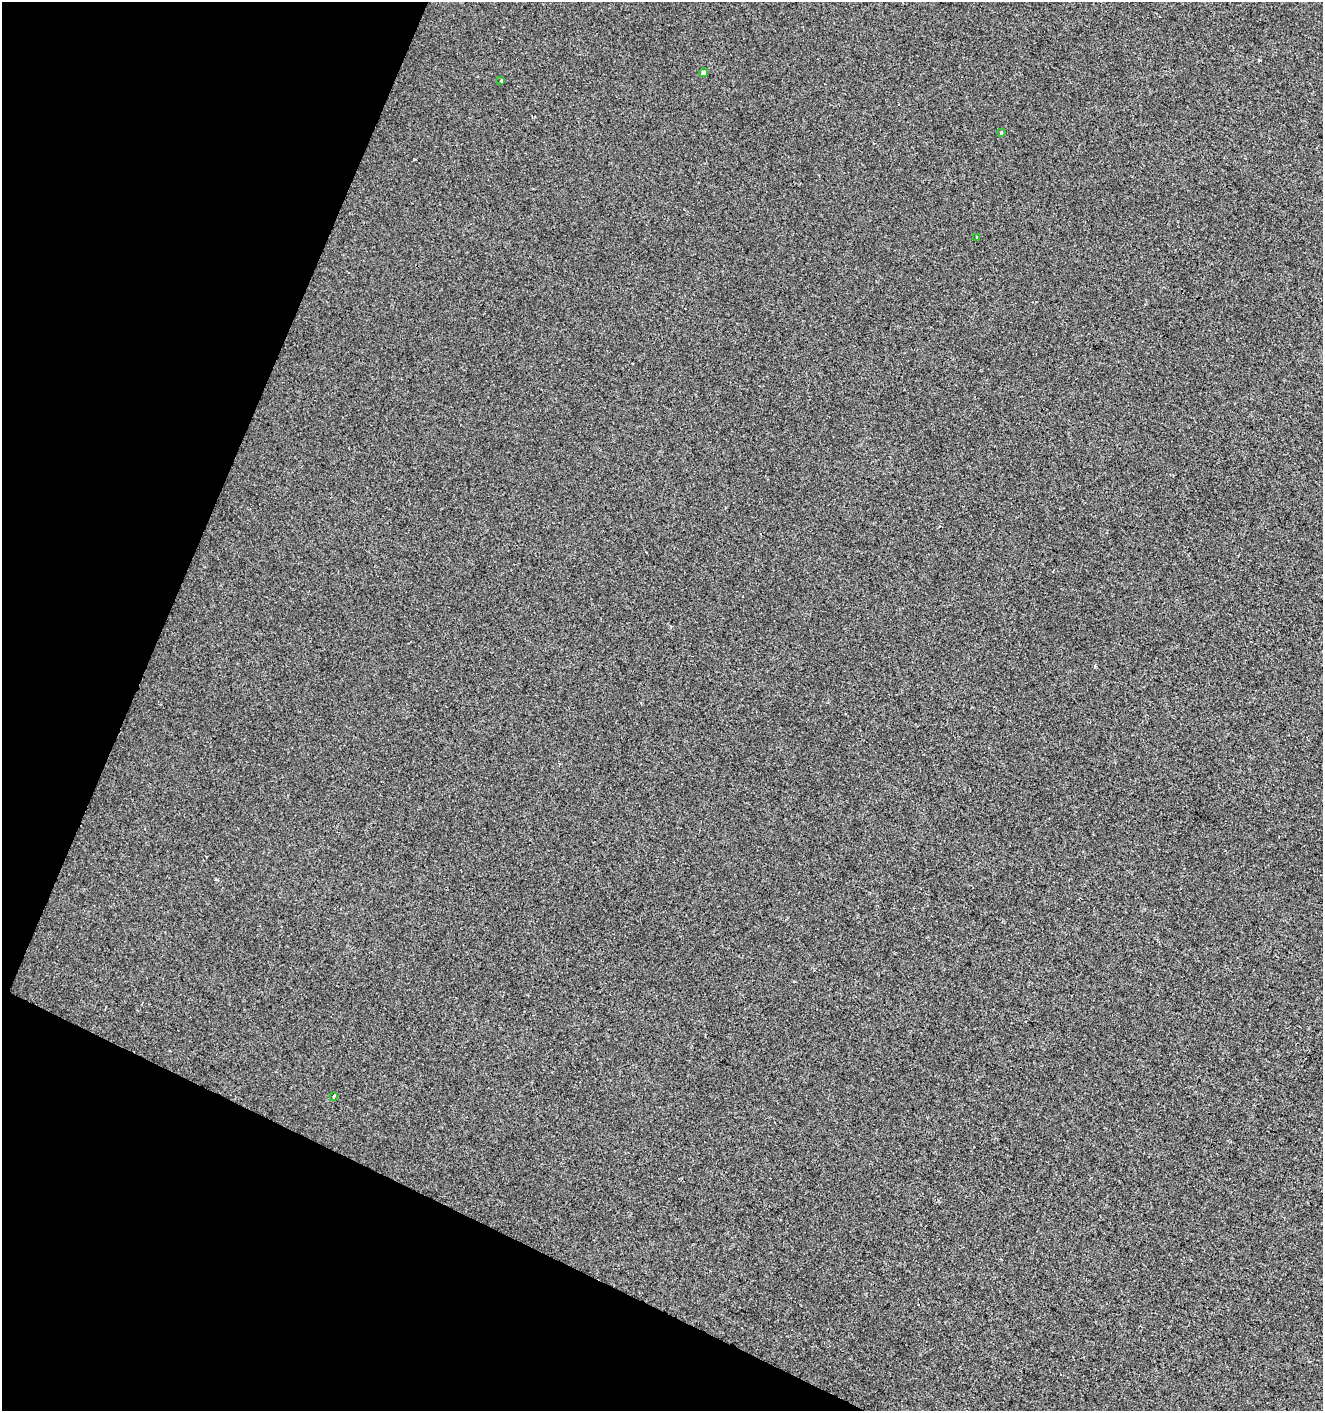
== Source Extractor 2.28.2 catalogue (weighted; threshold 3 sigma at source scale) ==
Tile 9 of 4 x 4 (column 1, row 3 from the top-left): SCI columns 207-1527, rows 1417-2825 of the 5761 x 5642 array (HDU 1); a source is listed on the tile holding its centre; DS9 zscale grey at full resolution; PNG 1325 x 1413 px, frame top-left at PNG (2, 2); each listed source drawn as its Kron ellipse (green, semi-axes under 4 px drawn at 4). Shown black and unused: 21% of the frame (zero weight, under 2 of 3 exposures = <1% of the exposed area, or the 3 px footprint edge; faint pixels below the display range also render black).
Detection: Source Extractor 2.28.2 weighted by HDU 2 'WHT'; one run over the whole footprint, this tile lists its part. Background -3.41e-04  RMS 0.0042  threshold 0.0188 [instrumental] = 3 sigma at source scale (4.5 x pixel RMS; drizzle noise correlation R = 1.50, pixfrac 1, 0.0396/0.0396 arcsec/px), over >= 5 px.
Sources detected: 5; all 5 listed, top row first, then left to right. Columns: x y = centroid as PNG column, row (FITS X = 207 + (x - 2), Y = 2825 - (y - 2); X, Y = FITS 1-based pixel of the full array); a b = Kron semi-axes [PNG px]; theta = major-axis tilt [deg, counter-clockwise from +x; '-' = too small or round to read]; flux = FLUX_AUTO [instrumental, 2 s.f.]
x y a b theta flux
704 73 4 4 - 1.4
501 81 3 2 - 0.36
1001 133 3 3 - 1.9
977 238 3 3 - 1.1
334 1096 3 3 - 2.6